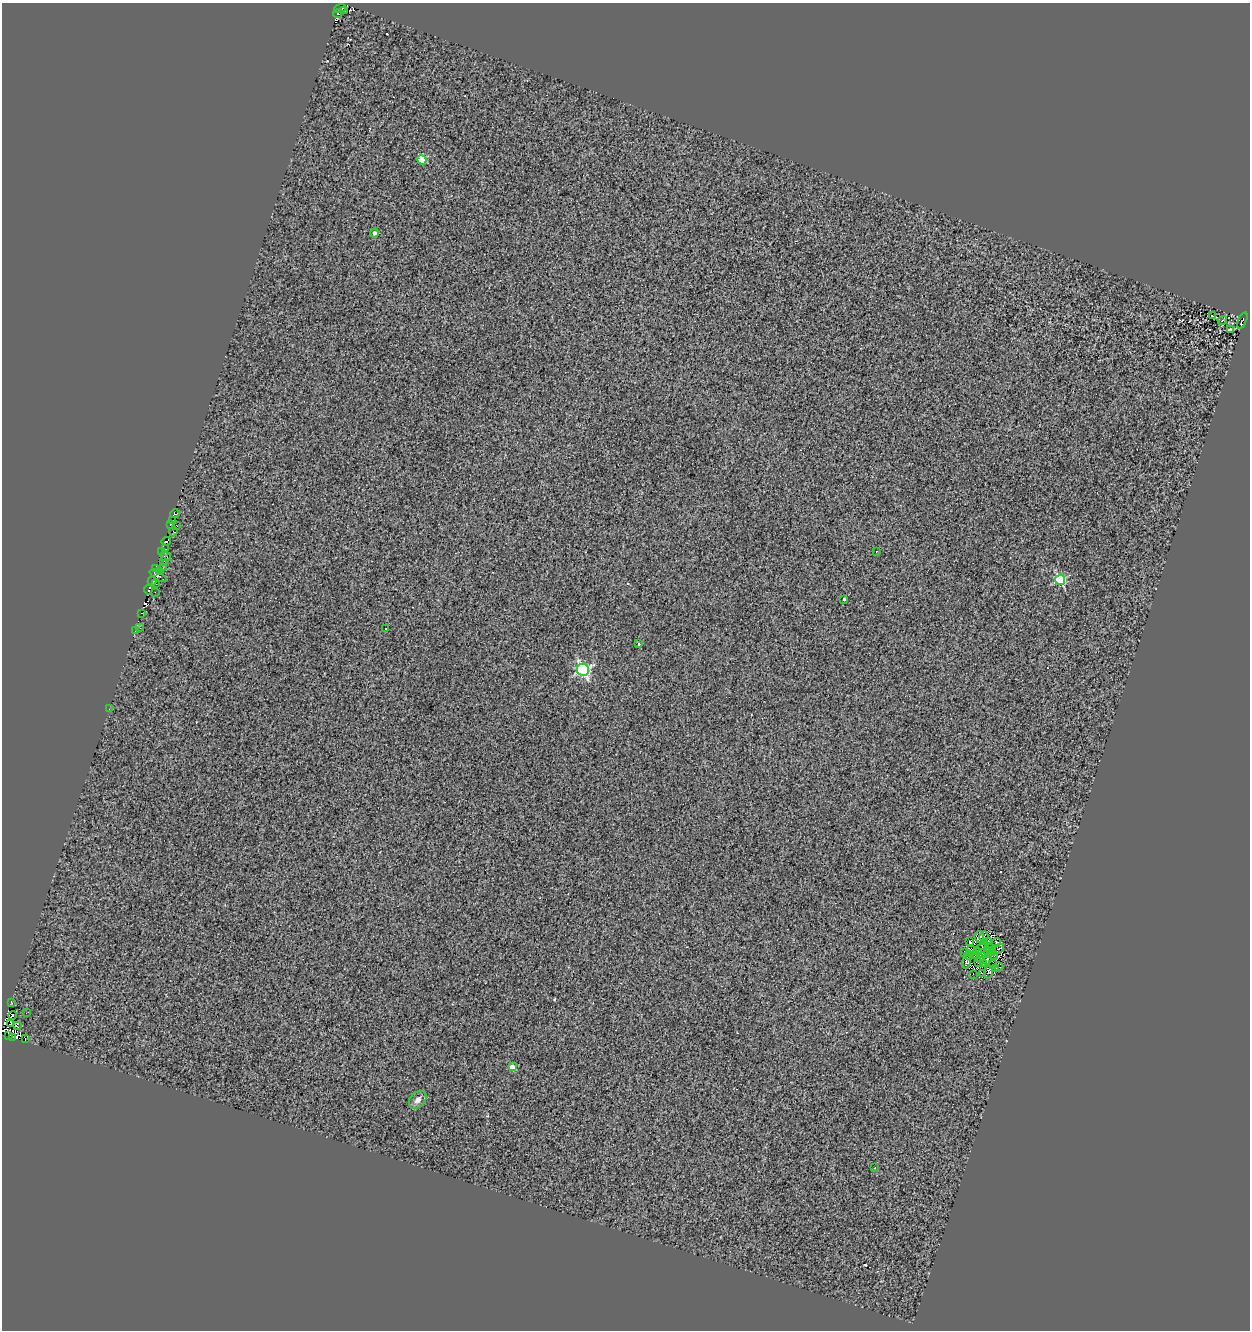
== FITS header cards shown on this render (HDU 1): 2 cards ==
NAXIS1  =                 1248
NAXIS2  =                 1328

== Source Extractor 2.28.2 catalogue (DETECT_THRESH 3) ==
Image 1248 x 1328 px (HDU 1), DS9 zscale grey, 1 PNG px = 1 image px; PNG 1252 x 1332 px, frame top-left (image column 1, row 1328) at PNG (2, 3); each listed source drawn as its Kron ellipse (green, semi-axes under 4 px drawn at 4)
Background 0.106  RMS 1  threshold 3.13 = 3 sigma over >= 5 px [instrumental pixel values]
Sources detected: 84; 9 with non-positive FLUX_AUTO (blend fragments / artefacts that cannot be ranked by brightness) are neither listed nor drawn; the other 75 listed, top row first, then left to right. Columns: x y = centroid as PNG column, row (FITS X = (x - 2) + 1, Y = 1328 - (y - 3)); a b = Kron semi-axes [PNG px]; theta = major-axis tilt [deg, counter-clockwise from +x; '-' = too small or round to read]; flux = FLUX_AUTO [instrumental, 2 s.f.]
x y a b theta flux
340 9 6 2 18 200
345 11 2 2 - 60
338 14 4 3 - 390
422 160 5 4 - 2700
374 233 4 4 - 190
1212 316 4 2 - 60
1222 320 5 3 - 160
1242 320 9 3 68 450
1230 330 4 3 - 61
175 514 4 3 - 420
173 521 3 2 - 71
170 524 3 2 - 160
176 525 2 2 - 51
173 532 5 3 - 310
166 541 5 2 - 250
166 548 3 2 - 83
876 551 3 2 - 64
161 552 3 3 - 280
166 556 5 3 - 19
164 561 3 2 - 64
156 568 3 3 - 410
163 568 2 2 - 71
160 572 2 2 - 55
158 576 9 2 -32 790
1060 580 5 5 - 5800
152 581 4 4 - 7.3
156 584 3 3 - 190
148 590 5 3 - 38
155 592 2 2 - 38
844 599 4 4 - 98
142 613 4 3 - 130
140 628 2 2 - 310
385 629 3 3 - 78
135 631 2 2 - 120
639 644 3 2 - 48
583 670 6 6 - 13000
109 709 2 2 - 51
984 936 5 2 - 67
979 937 6 4 -84 210
989 941 4 2 - 53
970 942 3 2 - 54
996 942 4 2 - 100
990 947 5 3 - 29
981 948 9 4 34 190
999 949 5 2 - 70
972 950 5 2 - 93
986 950 9 3 -27 64
992 951 4 2 - 6.6
965 952 3 2 - 70
982 954 6 3 -12 150
969 955 5 2 - 64
975 955 4 2 - 83
993 956 4 2 - 5.4
981 959 2 2 - 62
987 959 6 4 79 150
966 961 7 4 77 51
979 962 3 2 - 62
984 963 4 3 - 27
993 965 4 2 - 7
999 967 5 2 - 85
996 969 3 2 - 6.2
989 972 6 3 85 160
973 974 2 2 - 20
983 974 4 2 - 29
11 1002 4 3 - 670
26 1013 2 2 - 37
12 1015 4 3 - 470
11 1023 4 2 - 210
17 1026 4 2 - 250
8 1035 3 2 - 530
12 1037 2 2 - 38
25 1038 3 2 - 150
512 1067 4 4 - 860
418 1100 10 7 47 360
875 1168 3 3 - 93
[9 non-positive-flux detections neither listed nor drawn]